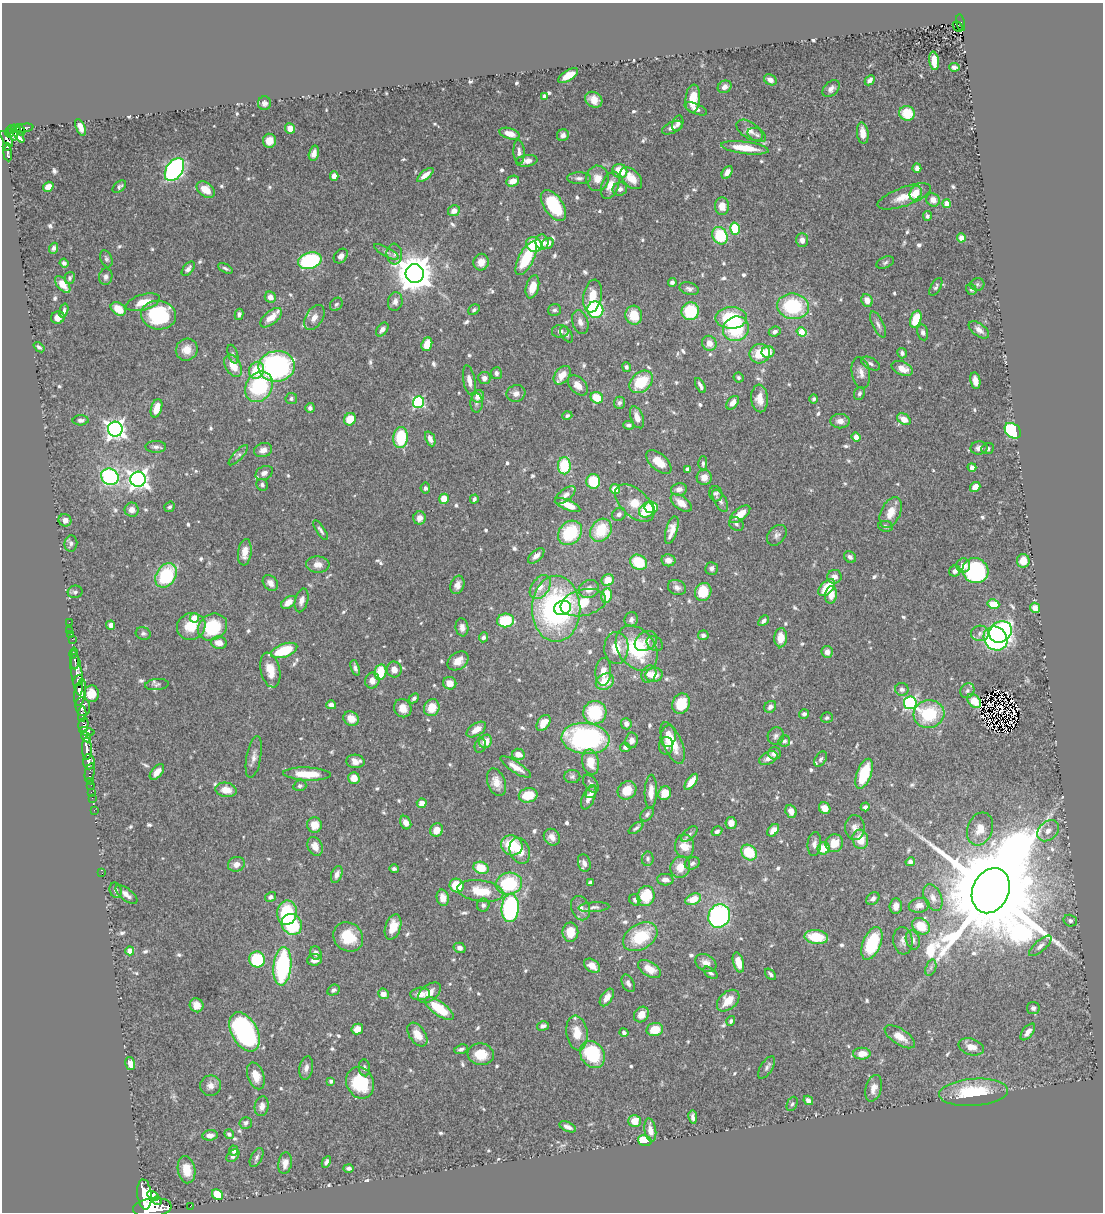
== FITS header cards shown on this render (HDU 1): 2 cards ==
NAXIS1  =                 1101
NAXIS2  =                 1210

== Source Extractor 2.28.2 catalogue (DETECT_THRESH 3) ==
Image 1101 x 1210 px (HDU 1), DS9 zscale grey, 1 PNG px = 1 image px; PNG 1105 x 1214 px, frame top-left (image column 1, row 1210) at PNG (2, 3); each listed source drawn as its Kron ellipse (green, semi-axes under 4 px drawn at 4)
Background 0.661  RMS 0.027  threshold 0.0819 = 3 sigma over >= 5 px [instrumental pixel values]
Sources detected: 733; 5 with non-positive FLUX_AUTO (blend fragments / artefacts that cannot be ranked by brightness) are neither listed nor drawn; of the other 728, the 500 brightest by FLUX_AUTO listed and drawn (228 fainter detections omitted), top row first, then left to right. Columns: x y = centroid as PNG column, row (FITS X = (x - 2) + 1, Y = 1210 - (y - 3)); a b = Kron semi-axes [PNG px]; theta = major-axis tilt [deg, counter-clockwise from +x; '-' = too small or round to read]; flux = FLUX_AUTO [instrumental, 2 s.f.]
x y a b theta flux
961 23 8 4 -78 73
958 26 6 3 -48 44
934 61 9 5 -84 27
954 67 5 4 - 5.2
568 76 11 5 32 35
770 80 7 5 -32 9.4
870 80 5 4 - 7.1
725 87 7 6 - 9.6
831 89 10 6 43 10
545 96 4 4 - 6.4
693 99 14 7 84 34
594 100 9 7 -35 18
264 103 7 6 - 7.3
696 109 12 5 -22 7.8
907 113 8 7 - 44
678 123 8 5 74 8.8
80 127 9 4 -66 15
25 128 8 4 11 81
290 128 5 5 - 19
672 128 11 5 24 8.7
11 130 5 3 - 270
20 130 6 3 -52 81
750 130 15 8 -34 14
863 133 11 6 -82 19
9 134 4 4 - 320
18 134 10 4 -59 130
510 134 10 5 -16 20
14 135 5 4 - 90
563 135 6 5 - 7.7
757 135 10 6 -27 6.8
7 139 9 4 -53 390
269 141 7 6 - 21
7 147 4 3 - 130
745 148 24 6 -7 49
519 152 12 5 -86 7.6
8 153 8 3 -83 120
314 153 8 5 76 11
527 161 11 5 8 13
917 168 4 4 - 8.8
174 170 12 8 57 490
620 171 7 7 - 45
727 172 7 4 58 12
425 175 10 4 39 11
334 176 5 4 - 17
579 178 12 6 0 7.3
597 178 13 11 88 22
631 178 13 8 -45 25
513 181 6 5 - 19
610 185 14 8 69 22
119 186 8 5 38 4.6
48 187 5 4 - 16
620 189 7 6 - 7.7
206 190 10 7 -37 29
916 193 7 5 68 33
904 196 28 9 20 36
933 200 7 6 - 15
947 204 4 4 - 27
553 205 17 9 -55 120
722 206 9 7 -87 20
454 211 6 5 - 13
927 216 5 4 - 4.6
735 229 6 5 - 84
720 236 9 7 -61 91
961 238 4 4 - 15
802 240 7 6 - 11
542 242 7 6 - 16
548 243 6 5 - 14
534 244 8 7 - 74
54 248 5 4 - 5.5
386 252 14 4 -29 7.1
394 254 10 7 -85 8.5
341 256 8 6 49 8.3
526 258 18 7 63 83
106 259 9 5 -69 4.4
310 261 12 8 15 210
481 262 8 7 - 18
64 263 4 4 - 4.9
885 263 9 5 23 4.6
225 268 8 4 -27 4.2
188 269 8 5 51 7.6
415 274 9 9 - 5100
106 277 8 6 80 6.8
70 278 6 5 - 4.2
672 282 4 4 - 5.1
63 284 10 5 -50 22
977 284 7 6 - 4.2
532 287 12 6 75 24
936 287 10 5 60 4.7
689 289 10 6 -15 6.4
971 289 6 5 - 5
592 296 17 9 80 35
270 297 5 5 - 13
867 300 6 5 - 16
143 302 17 8 16 35
395 302 9 7 80 9.3
336 304 7 5 51 4.3
793 306 16 12 -8 130
118 309 8 6 -35 32
474 310 6 4 40 4.4
554 310 6 6 - 5.1
595 310 8 8 - 140
64 311 7 4 74 4.7
690 311 9 8 - 88
239 314 5 4 - 5.9
158 315 18 14 -6 160
634 315 9 8 - 39
58 317 7 6 - 12
271 318 13 6 39 25
314 318 14 8 59 14
731 318 16 10 0 120
916 319 9 5 70 52
580 322 12 8 -72 12
878 325 14 5 -64 8
382 329 8 5 51 8.2
736 329 13 12 - 110
979 330 12 6 -37 11
560 331 8 6 0 7.3
775 332 6 4 22 6.9
802 332 5 4 - 38
923 332 8 5 -77 5.5
567 334 9 5 -57 4.6
709 343 8 7 - 17
427 344 7 5 70 29
39 347 6 3 -40 4.4
187 350 11 10 - 23
768 352 6 6 - 25
902 353 5 5 - 5.4
233 354 10 5 -72 4.2
760 354 10 9 - 43
870 363 10 5 -30 5.7
233 366 12 7 -60 30
276 366 18 15 8 380
626 367 5 4 - 5
902 368 11 6 -24 22
256 370 9 7 65 48
496 373 6 5 - 6.3
861 373 16 9 -80 14
562 375 10 7 52 25
739 377 5 4 - 4.2
484 378 6 6 - 12
469 380 15 6 -80 15
975 381 8 5 -80 13
641 382 13 9 41 71
578 385 12 7 -45 17
700 385 8 3 -60 6.8
259 387 16 13 58 150
516 393 9 8 - 11
859 393 7 5 66 4.8
478 396 6 6 - 17
597 398 6 5 - 37
760 398 14 8 -86 22
291 399 6 5 - 4.3
814 399 4 4 - 4.6
418 402 6 5 - 240
476 403 9 6 90 5.8
619 403 6 5 - 5.4
733 403 8 5 49 12
157 408 9 5 73 24
310 408 5 4 - 6.4
567 416 5 4 - 4.4
637 417 11 6 -69 16
350 419 6 5 - 34
904 419 7 5 -31 20
81 420 8 5 3 6.3
840 421 9 7 -1 13
628 425 6 4 -9 5.3
115 429 7 7 - 940
1013 431 9 6 -42 150
856 437 5 4 - 14
401 438 10 7 83 93
430 439 8 4 -67 9.9
156 447 10 6 0 6.8
979 448 8 6 3 9.2
988 449 6 5 - 4.5
263 450 9 7 20 12
238 455 13 4 46 5.5
659 462 15 8 -42 33
703 463 7 4 -89 4.3
564 466 8 6 89 78
972 467 4 4 - 9.6
687 469 4 3 - 7.9
264 473 9 6 27 9.4
110 477 9 8 - 320
704 477 8 7 - 15
138 479 7 7 - 1000
593 481 7 7 - 56
262 485 6 5 - 4.6
975 487 5 4 - 17
425 488 5 5 - 5.6
615 489 5 5 - 24
679 489 8 6 11 10
716 494 7 6 - 5.2
565 495 12 6 39 9.9
444 499 5 5 - 34
474 499 4 3 - 5.5
720 501 12 6 -61 7.9
635 503 23 13 -42 50
681 503 12 6 -37 21
568 505 13 5 -24 28
170 507 5 4 - 4.3
651 507 7 6 - 41
132 510 7 7 - 14
647 510 8 6 44 60
891 512 16 9 65 26
619 514 7 6 - 6.3
740 514 12 6 38 30
420 518 6 6 - 11
65 520 6 6 - 10
736 524 8 6 -36 5.1
885 526 7 5 -9 4.8
321 530 11 4 -56 5
601 530 12 10 53 69
672 530 14 5 74 18
570 533 13 11 46 110
777 535 12 8 49 8.4
71 544 8 6 84 5.7
245 552 13 7 83 18
536 556 10 5 41 9.7
850 557 6 5 - 6.1
668 560 7 6 - 12
1023 561 7 6 - 29
638 562 9 7 -28 62
318 564 12 8 -3 14
963 566 7 6 - 15
711 568 6 6 - 6.9
955 571 6 5 - 8.9
975 571 13 12 - 220
166 575 13 9 58 120
834 577 7 7 - 11
608 580 6 5 - 29
270 583 9 6 -49 12
457 585 9 7 72 12
540 587 13 8 54 18
677 587 9 7 -25 9.1
827 588 10 6 45 50
589 589 10 8 26 16
75 592 7 6 - 5
703 592 9 8 - 55
607 595 7 5 81 45
831 595 9 6 83 16
302 600 12 6 76 11
289 602 8 5 37 19
583 603 23 13 12 110
993 604 6 4 -10 44
562 608 8 7 - 67
1035 608 5 5 - 17
556 609 33 24 -90 410
194 618 5 4 - 30
631 619 7 6 - 8.4
505 620 8 7 - 91
764 621 6 4 46 5.8
69 622 2 2 - 7.5
111 625 4 4 - 8.4
191 626 14 13 - 46
212 627 15 12 32 110
462 627 9 6 -83 11
70 630 2 2 - 4.5
1000 632 12 10 35 540
143 633 7 6 - 4.9
980 633 9 8 - 8.3
71 634 2 2 - 9.2
703 635 5 5 - 6.5
483 637 5 4 - 5.9
781 638 9 6 86 22
72 639 2 2 - 7.5
996 639 13 11 -48 460
646 641 12 9 33 13
219 643 8 6 -11 18
655 643 8 7 - 5.4
616 648 16 12 88 34
637 648 25 18 -52 130
284 650 14 6 20 86
827 652 6 5 - 13
74 653 5 3 - 200
458 661 11 8 37 21
75 662 7 3 -89 140
355 668 8 4 -71 5.5
394 669 8 7 - 14
270 670 18 9 -77 29
380 672 8 6 79 52
603 672 14 8 87 18
77 673 23 5 -82 1200
649 674 9 7 63 12
654 675 8 7 - 21
372 680 8 7 - 14
78 681 6 3 55 560
605 682 9 7 31 38
450 683 7 6 - 19
157 684 12 5 6 5.3
902 689 6 6 - 6.7
967 691 8 6 50 5
80 692 13 5 80 2600
91 694 8 7 - 22
414 698 6 4 44 4.3
974 701 8 5 -49 32
910 703 6 6 - 290
681 704 10 8 68 54
331 705 5 4 - 8.6
83 707 9 7 -82 740
770 707 6 5 - 9.3
403 708 9 8 - 18
432 708 8 7 - 34
595 713 12 11 - 110
82 714 8 4 87 430
804 714 5 4 - 5
929 714 15 14 - 100
827 718 6 5 - 4.3
351 719 8 6 -32 21
543 723 9 6 54 22
83 724 7 5 77 450
626 724 5 5 - 9.5
476 729 11 6 33 19
87 731 8 3 -13 260
668 736 11 7 81 21
776 736 9 8 - 7.3
86 737 6 4 -57 390
586 739 24 15 -5 330
631 740 8 6 81 12
485 741 7 6 - 23
784 741 6 5 - 4.7
673 743 22 9 -67 43
480 745 7 5 77 4.4
666 746 9 7 86 11
625 747 5 4 - 5.6
87 749 11 5 -88 1500
774 753 6 6 - 9.6
518 754 6 5 - 15
254 757 21 7 79 12
768 758 10 6 24 15
821 759 8 5 58 4.8
355 761 9 6 -5 15
89 762 7 6 - 1100
591 762 13 8 -79 36
516 767 18 5 -33 17
90 772 10 5 75 82
157 772 9 5 50 14
307 774 24 6 -2 50
864 774 16 7 70 76
572 777 8 6 2 4.9
354 778 6 5 - 23
91 781 3 2 - 17
496 782 14 9 -70 19
691 782 9 4 54 24
591 784 10 6 -54 7.1
91 785 2 2 - 14
300 786 6 5 - 4.2
226 790 10 7 -9 24
627 790 10 8 39 33
91 792 2 2 - 15
591 792 6 5 - 5.6
651 792 17 6 88 19
665 793 7 6 - 25
528 795 9 7 11 49
589 797 13 6 66 18
92 798 2 2 - 9.9
422 803 5 4 - 16
865 807 4 4 - 6.6
825 808 6 5 - 16
94 810 2 2 - 8.7
791 811 6 5 - 13
647 814 8 5 49 5.7
406 823 7 5 -63 14
731 823 6 5 - 12
315 825 7 7 - 24
636 828 8 3 36 4.4
855 828 12 10 90 11
980 829 17 12 71 26
437 830 7 6 - 20
773 830 7 5 50 17
717 831 5 4 - 6.1
1048 831 12 9 43 14
689 834 10 5 44 5.2
552 837 9 7 -50 14
860 839 10 8 -75 31
834 843 9 8 - 27
814 844 12 6 86 9.1
512 845 11 10 - 66
315 846 10 7 -65 16
684 846 12 9 -88 31
823 848 6 6 - 32
520 851 13 9 -69 28
749 853 8 7 - 67
648 859 7 6 - 5.4
910 862 5 4 - 8
584 863 9 6 -76 8.7
692 863 8 6 24 6
236 864 8 7 - 13
680 867 11 9 70 26
481 868 8 6 -17 47
394 869 5 3 - 4.2
102 873 2 2 - 27
337 874 9 5 69 9.9
665 880 8 6 -3 9.7
590 883 4 3 - 6.2
509 884 13 11 11 120
457 885 7 6 - 57
116 890 8 5 -73 6.1
480 891 23 10 -8 53
991 891 23 18 65 78000
126 895 13 6 -39 11
646 896 10 8 73 51
271 897 6 4 33 5.5
443 898 8 6 -77 17
933 898 14 8 -67 16
693 899 8 5 23 34
873 899 7 5 43 6.4
635 900 6 5 - 5.7
483 905 6 6 - 6.1
919 905 10 7 11 14
896 906 8 6 84 13
594 907 15 5 3 7.2
510 908 14 8 87 250
581 908 12 9 -68 12
287 913 12 10 81 120
719 916 12 10 64 360
1070 921 7 5 -18 5.4
292 924 11 10 - 110
921 926 9 7 -36 51
393 927 13 7 71 31
570 932 9 8 - 30
348 937 16 14 -42 54
640 937 19 12 31 83
816 937 12 7 -8 63
913 940 10 7 -73 9.6
903 941 14 9 -83 11
872 943 17 9 67 100
1040 946 14 5 41 9.2
460 948 6 5 - 7.1
130 951 4 4 - 29
316 953 7 5 -69 8.6
257 959 8 8 - 99
314 960 7 5 4 10
706 963 11 8 -31 14
738 963 10 5 -74 28
282 966 19 9 84 210
592 966 9 6 -36 17
931 968 8 5 71 5.5
649 969 12 7 -32 24
710 973 8 4 -36 4.8
771 974 7 4 -48 5.6
628 983 9 5 -62 8.1
333 990 6 5 - 6.1
429 993 13 8 39 21
383 994 5 5 - 12
420 994 10 6 5 16
607 997 10 5 57 14
728 1001 13 8 42 32
197 1005 7 6 - 17
1033 1008 6 6 - 5.9
439 1009 17 7 -37 68
641 1015 8 7 - 23
731 1021 5 4 - 4.2
543 1026 6 4 15 5.9
357 1029 6 5 - 25
655 1030 8 6 13 41
244 1032 21 13 -61 400
1028 1032 10 5 51 13
577 1033 17 10 -82 34
624 1033 4 3 - 4.9
417 1035 13 8 -56 23
900 1037 17 7 -33 23
971 1047 13 8 -19 22
461 1049 7 4 18 5.5
481 1054 13 11 -7 38
592 1054 14 11 -55 120
862 1054 9 6 1 22
130 1064 7 4 -75 15
306 1068 12 7 79 9.7
364 1068 8 5 -83 6.2
767 1068 13 6 58 6.2
256 1076 14 8 -71 26
331 1081 4 3 - 5.4
360 1083 16 13 -64 88
210 1086 10 10 - 13
873 1088 13 8 74 15
974 1092 34 13 4 120
808 1100 5 4 - 8.8
792 1104 7 5 66 4.2
262 1106 10 7 81 13
693 1117 7 4 -82 7.1
635 1121 6 6 - 25
246 1123 6 6 - 4.7
568 1127 9 4 -23 9.8
650 1130 12 5 -81 15
229 1134 5 4 - 5.2
210 1135 8 5 7 12
645 1141 7 5 -15 67
234 1151 5 4 - 5.6
233 1156 7 5 42 8.5
257 1157 10 5 63 5.8
326 1162 6 4 63 5.3
285 1163 11 6 81 14
349 1168 5 4 - 5.5
186 1170 13 9 -81 36
144 1194 15 7 -84 4100
217 1194 6 5 - 44
153 1196 6 4 -32 550
157 1201 4 3 - 410
190 1206 2 2 - 9.4
152 1208 19 9 6 5400
At the frame edge (FLAGS 8, measured only in part): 1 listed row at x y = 152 1208
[228 fainter detections neither listed nor drawn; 5 non-positive-flux detections neither listed nor drawn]